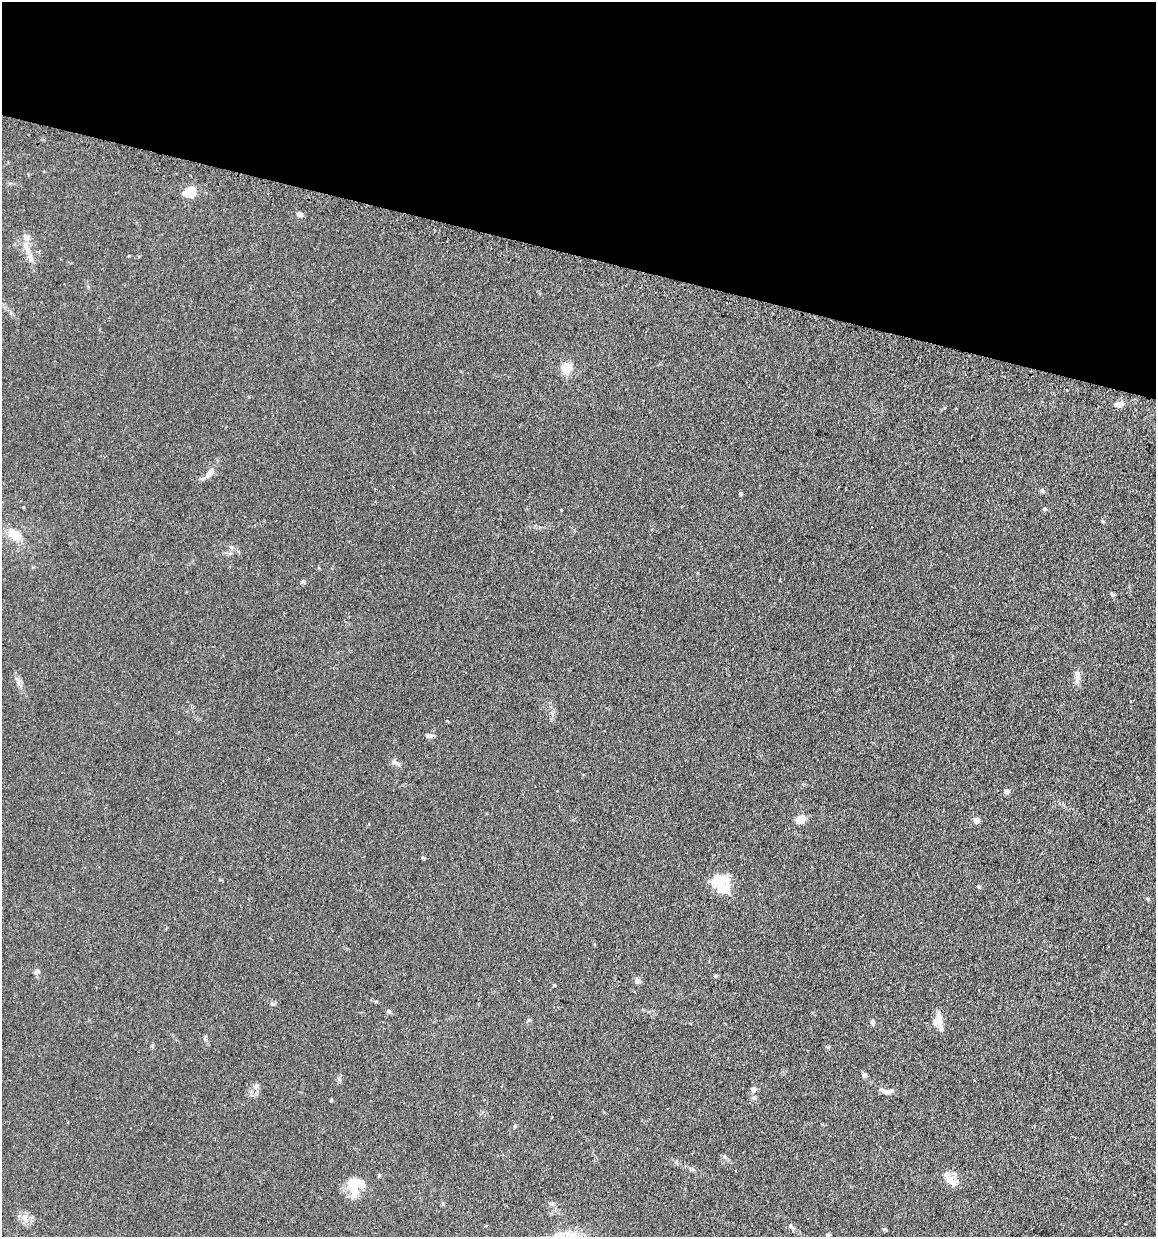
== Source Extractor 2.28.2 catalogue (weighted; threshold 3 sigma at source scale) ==
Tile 2 of 4 x 4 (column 2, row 1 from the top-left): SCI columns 1303-2456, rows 3736-4970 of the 5030 x 5000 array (HDU 1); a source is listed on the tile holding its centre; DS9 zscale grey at full resolution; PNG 1158 x 1239 px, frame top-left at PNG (2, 2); no overlay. Shown black and unused: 21% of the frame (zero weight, under 2 of 3 exposures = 4% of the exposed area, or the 3 px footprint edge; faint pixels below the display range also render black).
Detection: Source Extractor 2.28.2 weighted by HDU 2 'WHT'; one run over the whole footprint, this tile lists its part. Background 0.107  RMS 0.0075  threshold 0.0339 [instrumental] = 3 sigma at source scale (4.5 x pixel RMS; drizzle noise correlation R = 1.50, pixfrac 1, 0.05/0.05 arcsec/px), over >= 5 px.
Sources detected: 48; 1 inside a brighter object's white glare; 1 cosmic-ray / hot-pixel residue — not listed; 3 inside a brighter listed object's ellipse — not listed separately; the other 43 listed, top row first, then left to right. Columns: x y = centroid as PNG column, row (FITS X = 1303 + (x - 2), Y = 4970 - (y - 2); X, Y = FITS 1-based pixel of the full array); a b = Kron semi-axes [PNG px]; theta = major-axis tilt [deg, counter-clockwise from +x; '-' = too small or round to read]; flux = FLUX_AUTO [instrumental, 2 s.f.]
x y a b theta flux
190 192 16 12 25 11
300 214 8 6 -30 2.1
27 250 20 7 -68 7.1
566 368 12 10 87 9.6
1120 404 9 6 18 5.5
209 473 16 7 54 5
1042 491 7 6 - 1.4
741 494 4 4 - 1.2
561 509 3 3 - 1.7
1044 509 5 4 - 1.6
15 534 19 12 -29 13
231 547 6 5 - 1.4
303 581 6 4 1 1.1
1112 594 8 4 -44 1.2
1077 674 14 8 -87 4.3
447 721 4 2 - 0.67
429 736 11 5 4 2.2
395 762 10 6 -27 2.5
1007 791 7 6 - 1.8
800 819 11 8 41 7.8
977 820 4 4 - 7.3
719 880 22 13 8 15
37 971 9 5 35 1.6
716 976 5 4 - 0.96
638 981 8 7 - 2.4
554 985 4 3 - 0.78
272 1004 6 4 71 1.1
388 1011 6 5 - 1.4
873 1022 8 5 85 2.1
938 1022 20 9 -82 9
828 1047 6 4 45 0.91
864 1075 6 5 - 2.2
753 1089 7 6 - 2.4
886 1092 13 6 -20 4
331 1101 5 3 - 0.63
515 1126 5 4 - 0.87
724 1156 6 4 -20 1.1
953 1183 28 9 -48 8
354 1185 26 14 88 17
24 1218 11 10 - 5.3
790 1226 5 5 - 1.2
884 1229 5 5 - 0.93
828 1235 6 4 47 1
Unlisted compact peaks at least as high as the median listed source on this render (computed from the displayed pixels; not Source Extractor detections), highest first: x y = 979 887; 529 1020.